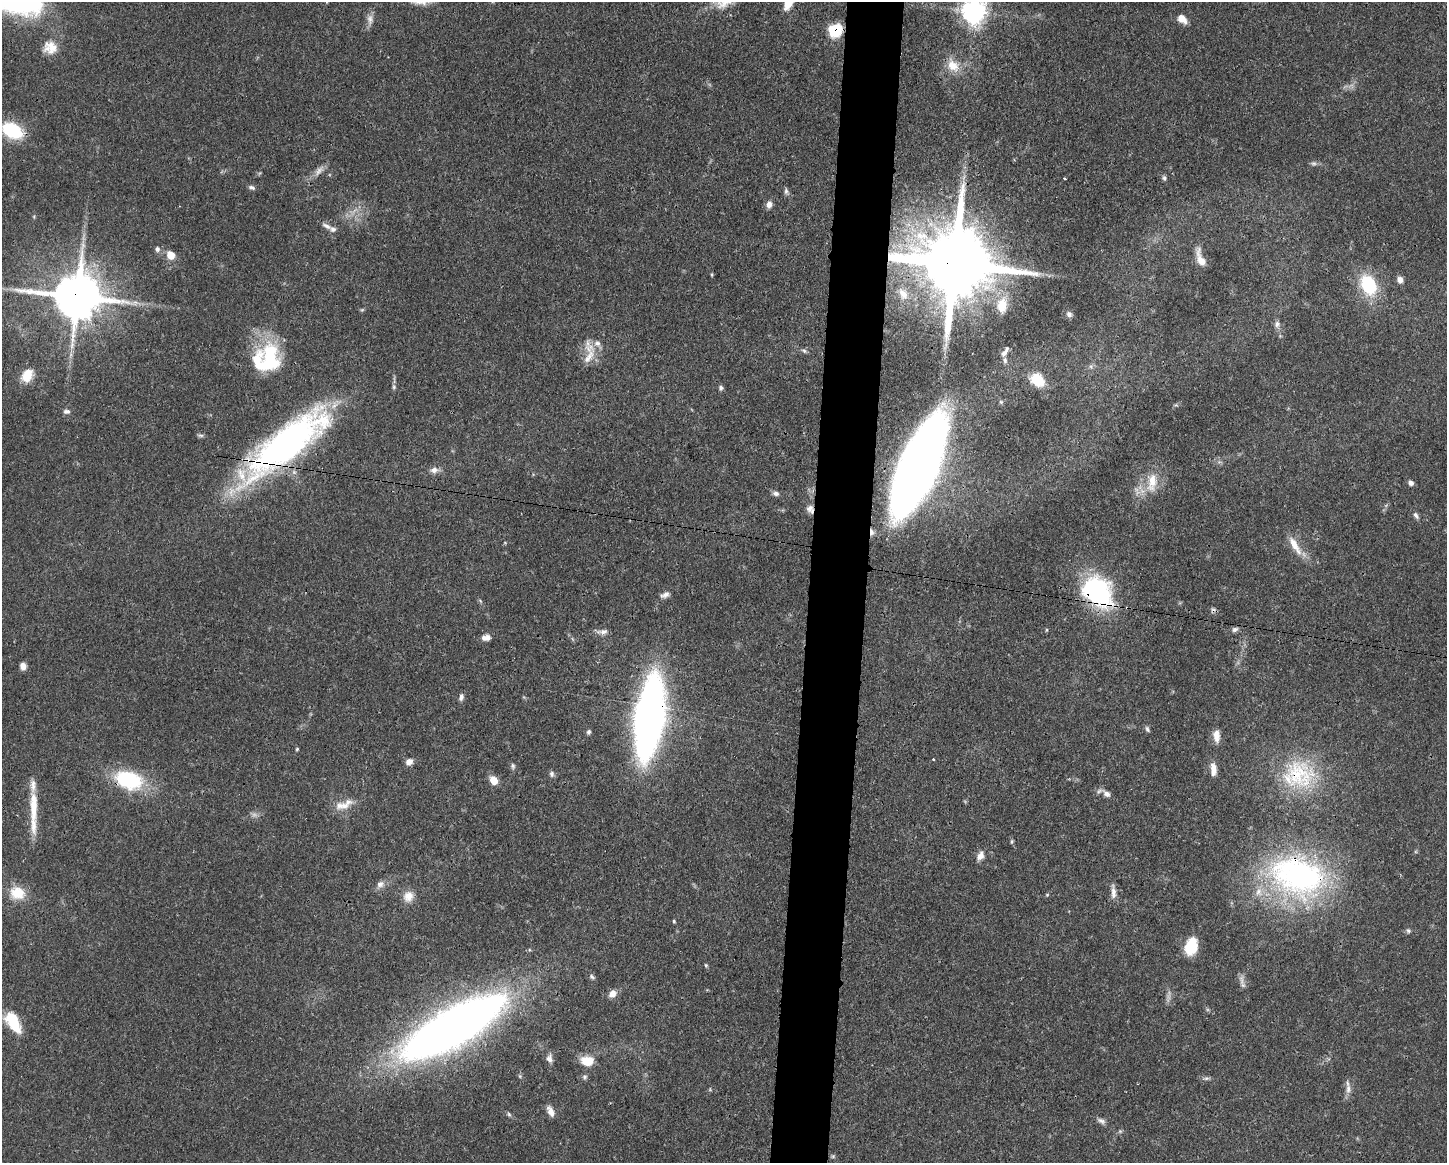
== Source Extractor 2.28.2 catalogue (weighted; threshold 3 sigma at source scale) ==
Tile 5 of 3 x 4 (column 2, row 2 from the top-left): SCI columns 1558-3002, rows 2330-3490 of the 4670 x 4659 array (HDU 1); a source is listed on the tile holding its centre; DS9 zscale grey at full resolution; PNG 1449 x 1165 px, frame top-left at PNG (2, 2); no overlay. Shown black and unused: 4% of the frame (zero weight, under 3 of 4 exposures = <1% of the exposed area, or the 3 px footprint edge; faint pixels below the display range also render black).
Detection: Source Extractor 2.28.2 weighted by HDU 2 'WHT'; one run over the whole footprint, this tile lists its part. Background 0.0571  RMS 0.0033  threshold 0.0149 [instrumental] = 3 sigma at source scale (4.5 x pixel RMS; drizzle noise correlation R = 1.50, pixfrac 1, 0.05/0.05 arcsec/px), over >= 5 px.
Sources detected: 112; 4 too faint to see at this stretch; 1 inside a brighter object's white glare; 2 cosmic-ray / hot-pixel residue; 1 long thin detection or spike segment (spike, bleed or trail) — not listed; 6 inside a brighter listed object's ellipse — not listed separately; the other 98 listed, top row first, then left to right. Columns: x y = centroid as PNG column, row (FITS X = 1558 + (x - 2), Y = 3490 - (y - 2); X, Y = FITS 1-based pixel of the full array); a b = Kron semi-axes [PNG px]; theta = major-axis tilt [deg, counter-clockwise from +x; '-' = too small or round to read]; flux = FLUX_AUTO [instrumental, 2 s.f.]
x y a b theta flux
789 3 17 9 58 5
974 12 9 8 - 240
370 19 16 8 87 2.1
1182 19 13 8 -42 3
836 30 12 10 39 15
50 47 18 16 -7 5.1
953 65 20 14 -52 5.9
12 130 21 14 -28 19
1313 163 8 6 -1 0.88
1164 178 7 5 -79 0.78
1065 179 3 3 - 0.5
251 188 9 5 -20 0.89
786 191 9 5 -84 0.89
769 204 9 8 - 1.6
327 226 16 6 -26 1.5
157 249 7 6 - 1.1
170 255 9 8 - 4.2
1201 259 22 8 -70 4.3
954 264 22 20 -22 4600
712 275 5 3 - 0.36
1400 280 7 6 - 1.7
1368 285 22 15 -66 20
903 294 18 12 -62 4.4
77 296 16 14 -5 1500
1002 305 22 14 84 6.8
1069 314 8 7 - 1.2
1277 324 9 7 88 1.5
804 351 7 5 -30 0.67
1004 353 8 6 47 1.3
589 357 28 10 57 5
268 360 38 29 67 28
1005 360 8 5 -81 0.96
1091 366 7 6 - 0.9
27 376 17 12 62 6.1
1037 380 13 9 -39 13
394 387 7 5 89 0.67
721 388 7 6 - 0.78
1001 402 6 5 - 0.53
67 411 9 6 0 1.1
286 444 109 30 38 120
918 466 71 21 66 740
434 470 12 8 5 2
1152 482 30 15 82 8.2
1411 483 6 6 - 1.2
776 494 9 6 -8 1.1
810 509 11 9 -65 1.9
1416 516 10 6 -57 1
872 532 9 5 -83 1.6
1295 545 29 9 -59 5.6
1097 591 39 29 -45 45
666 595 11 7 25 1.6
480 601 7 3 -54 0.5
1235 629 9 6 26 1.1
603 631 12 8 19 1.7
486 638 11 7 9 2
23 666 7 6 - 2.2
461 697 10 6 73 1.1
649 718 47 16 82 350
1147 729 8 5 -67 0.74
588 732 7 5 56 0.74
1216 736 16 8 -87 3.1
297 749 4 4 - 0.38
409 762 8 7 - 2.2
513 766 8 6 -88 0.82
1213 769 15 7 -87 3.1
552 774 8 6 80 1
1299 775 44 40 -33 29
128 780 32 20 -18 25
494 780 8 7 - 4.7
1106 794 13 7 -39 2.2
342 806 23 11 1 4.6
33 807 49 10 -89 10
1012 841 7 4 83 0.51
980 856 11 8 64 2.4
1298 876 74 49 -16 90
380 884 12 9 39 2
1113 892 20 6 -86 2.2
17 893 20 17 -17 7.4
1047 895 5 4 - 0.34
408 896 15 13 70 3.8
674 921 4 3 - 0.42
1408 931 7 6 - 0.66
1191 947 16 11 70 13
706 965 6 4 -69 0.43
592 977 8 5 -40 0.77
1241 980 17 6 -84 1.6
612 994 10 8 47 2.3
13 1022 27 13 -59 11
453 1027 90 26 30 380
549 1058 11 8 -85 1.7
587 1061 15 11 0 5.7
584 1077 7 6 - 0.78
1206 1078 9 5 0 0.86
1348 1089 14 8 86 2.2
550 1111 12 6 -62 2.5
509 1114 7 5 -67 0.63
1101 1121 12 6 -27 1.3
833 1156 5 5 - 0.52
Overlapping masked pixels (flux is a lower limit): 13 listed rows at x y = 836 30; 954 264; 77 296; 286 444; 918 466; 810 509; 872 532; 1097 591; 649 718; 1299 775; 128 780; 1298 876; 453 1027
Isophote crosses this tile's border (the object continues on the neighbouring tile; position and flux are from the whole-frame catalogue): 2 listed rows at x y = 789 3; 974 12